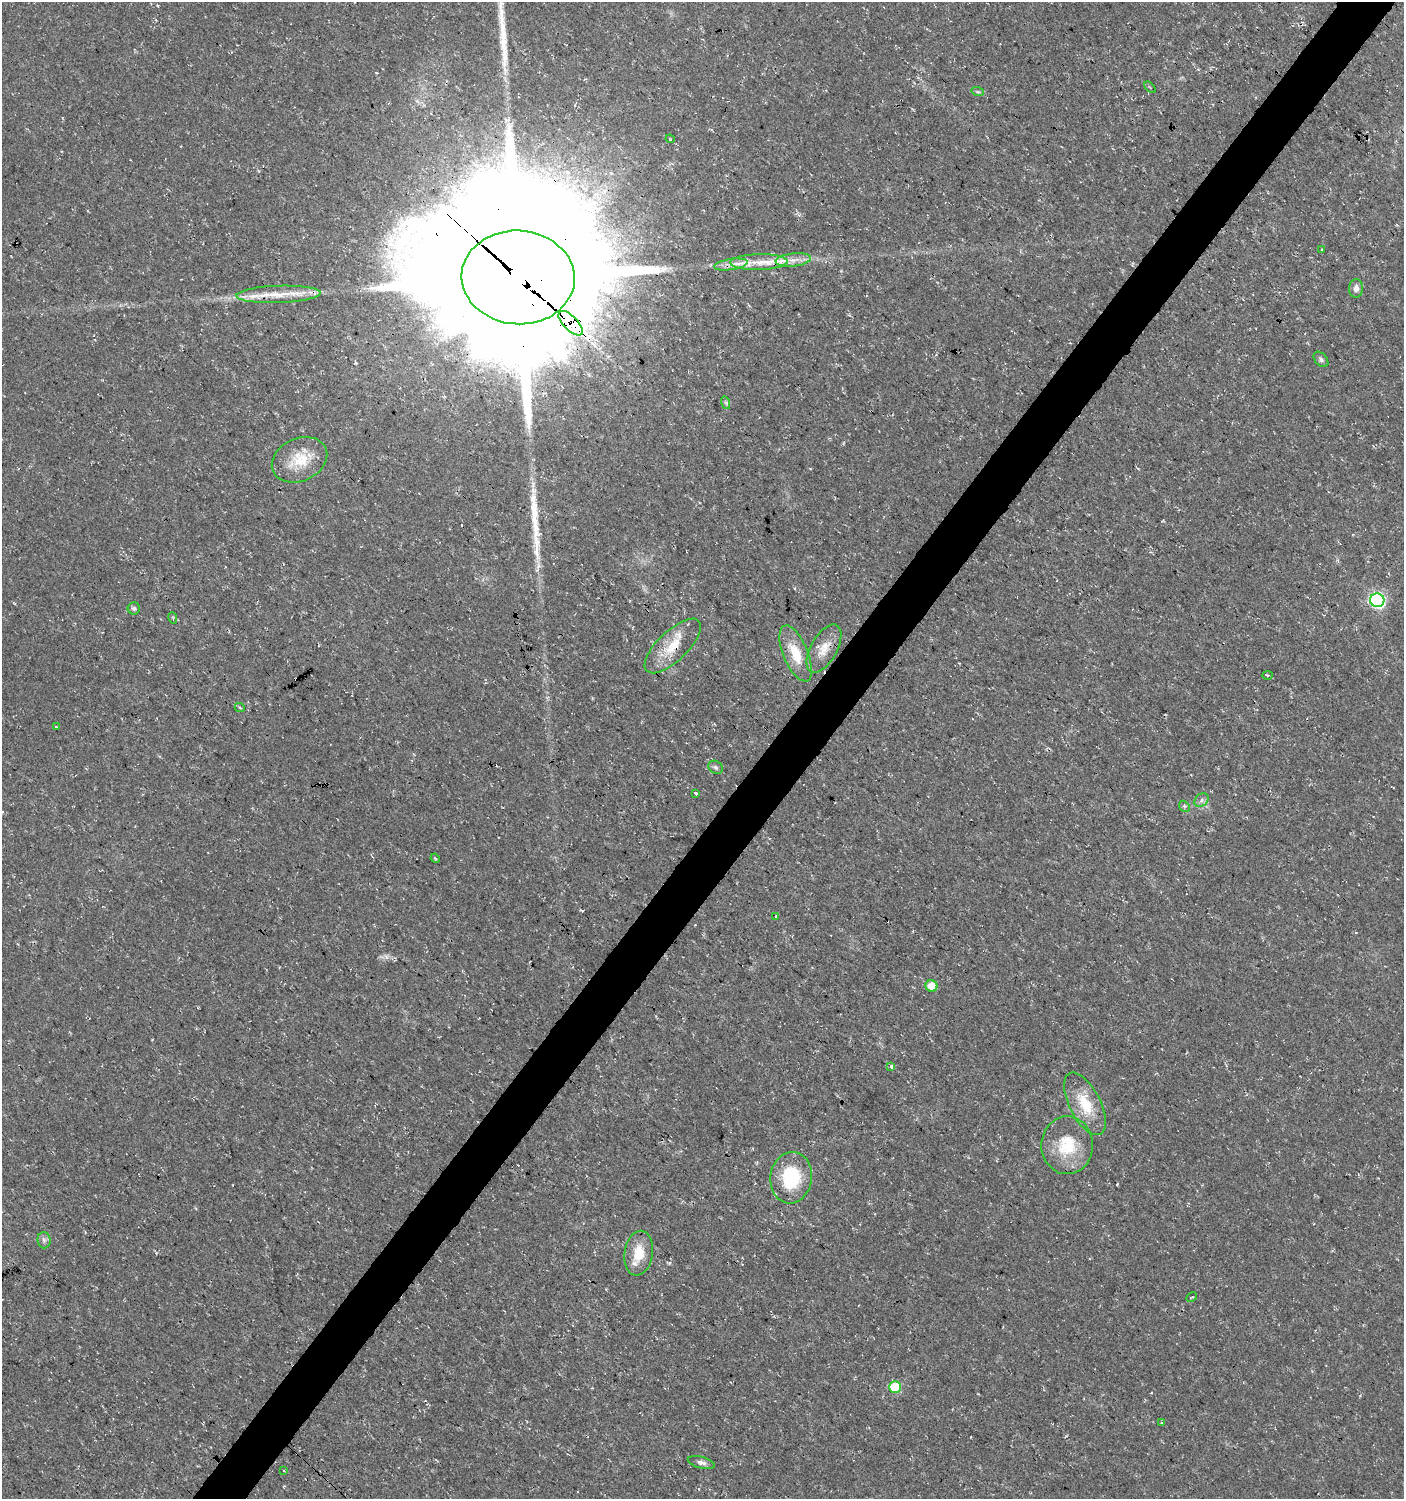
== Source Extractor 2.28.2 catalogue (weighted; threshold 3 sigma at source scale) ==
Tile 10 of 4 x 4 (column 2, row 3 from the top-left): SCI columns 1643-3044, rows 1500-2996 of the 6029 x 6004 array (HDU 1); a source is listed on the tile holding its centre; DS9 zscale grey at full resolution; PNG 1406 x 1501 px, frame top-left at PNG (2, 2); each listed source drawn as its Kron ellipse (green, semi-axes under 4 px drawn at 4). Shown black and unused: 4% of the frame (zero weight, under 3 of 4 exposures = <1% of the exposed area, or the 3 px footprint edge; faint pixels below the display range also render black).
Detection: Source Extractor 2.28.2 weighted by HDU 2 'WHT'; one run over the whole footprint, this tile lists its part. Background 0.0176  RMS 0.0035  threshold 0.0156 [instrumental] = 3 sigma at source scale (4.5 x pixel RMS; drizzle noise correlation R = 1.50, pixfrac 1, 0.0396/0.0396 arcsec/px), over >= 5 px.
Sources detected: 58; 2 inside a brighter object's white glare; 7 cosmic-ray / hot-pixel residue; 2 long thin detections or spike segments (spike, bleed or trail) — neither listed nor drawn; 6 inside a brighter listed object's ellipse — not listed separately; the other 41 listed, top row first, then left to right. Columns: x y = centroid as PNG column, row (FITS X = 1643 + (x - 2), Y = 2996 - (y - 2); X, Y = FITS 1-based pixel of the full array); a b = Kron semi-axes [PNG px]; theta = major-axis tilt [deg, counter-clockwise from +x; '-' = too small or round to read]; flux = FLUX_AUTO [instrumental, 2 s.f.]
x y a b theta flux
1150 87 7 2 -45 0.32
978 92 6 4 -18 0.52
670 139 5 3 - 0.48
1321 249 3 2 - 0.61
793 260 18 6 6 3.1
759 262 28 8 1 5.8
731 264 17 5 9 2.5
518 277 56 47 -3 22000
1356 288 9 7 87 1.7
278 294 42 8 2 8.6
571 323 16 7 -46 550
1321 359 9 6 -48 0.91
726 403 6 4 -74 0.58
299 460 29 21 24 11
1377 600 7 7 - 71
134 608 6 6 - 0.74
173 618 6 3 -73 0.4
673 646 36 15 44 10
824 649 27 13 61 5.7
796 653 30 12 -67 8.9
1267 675 5 3 - 0.38
240 708 5 3 - 0.4
56 727 3 3 - 0.51
715 767 8 6 -32 0.85
696 793 4 3 - 2.1
1202 800 8 6 39 1.1
1184 806 6 4 -46 0.57
435 858 5 3 - 0.38
776 916 3 3 - 1
932 986 6 5 - 5.4
891 1067 4 3 - 9.1
1085 1104 34 15 -63 12
1067 1145 29 26 88 14
791 1178 26 21 82 20
44 1240 8 6 -85 1.1
639 1253 22 14 80 7.8
1192 1297 6 2 29 0.33
895 1387 6 6 - 17
1162 1423 4 3 - 0.42
701 1462 14 5 -14 1.5
284 1470 3 2 - 0.74
Overlapping masked pixels (flux is a lower limit): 4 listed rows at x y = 518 277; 571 323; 673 646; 824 649